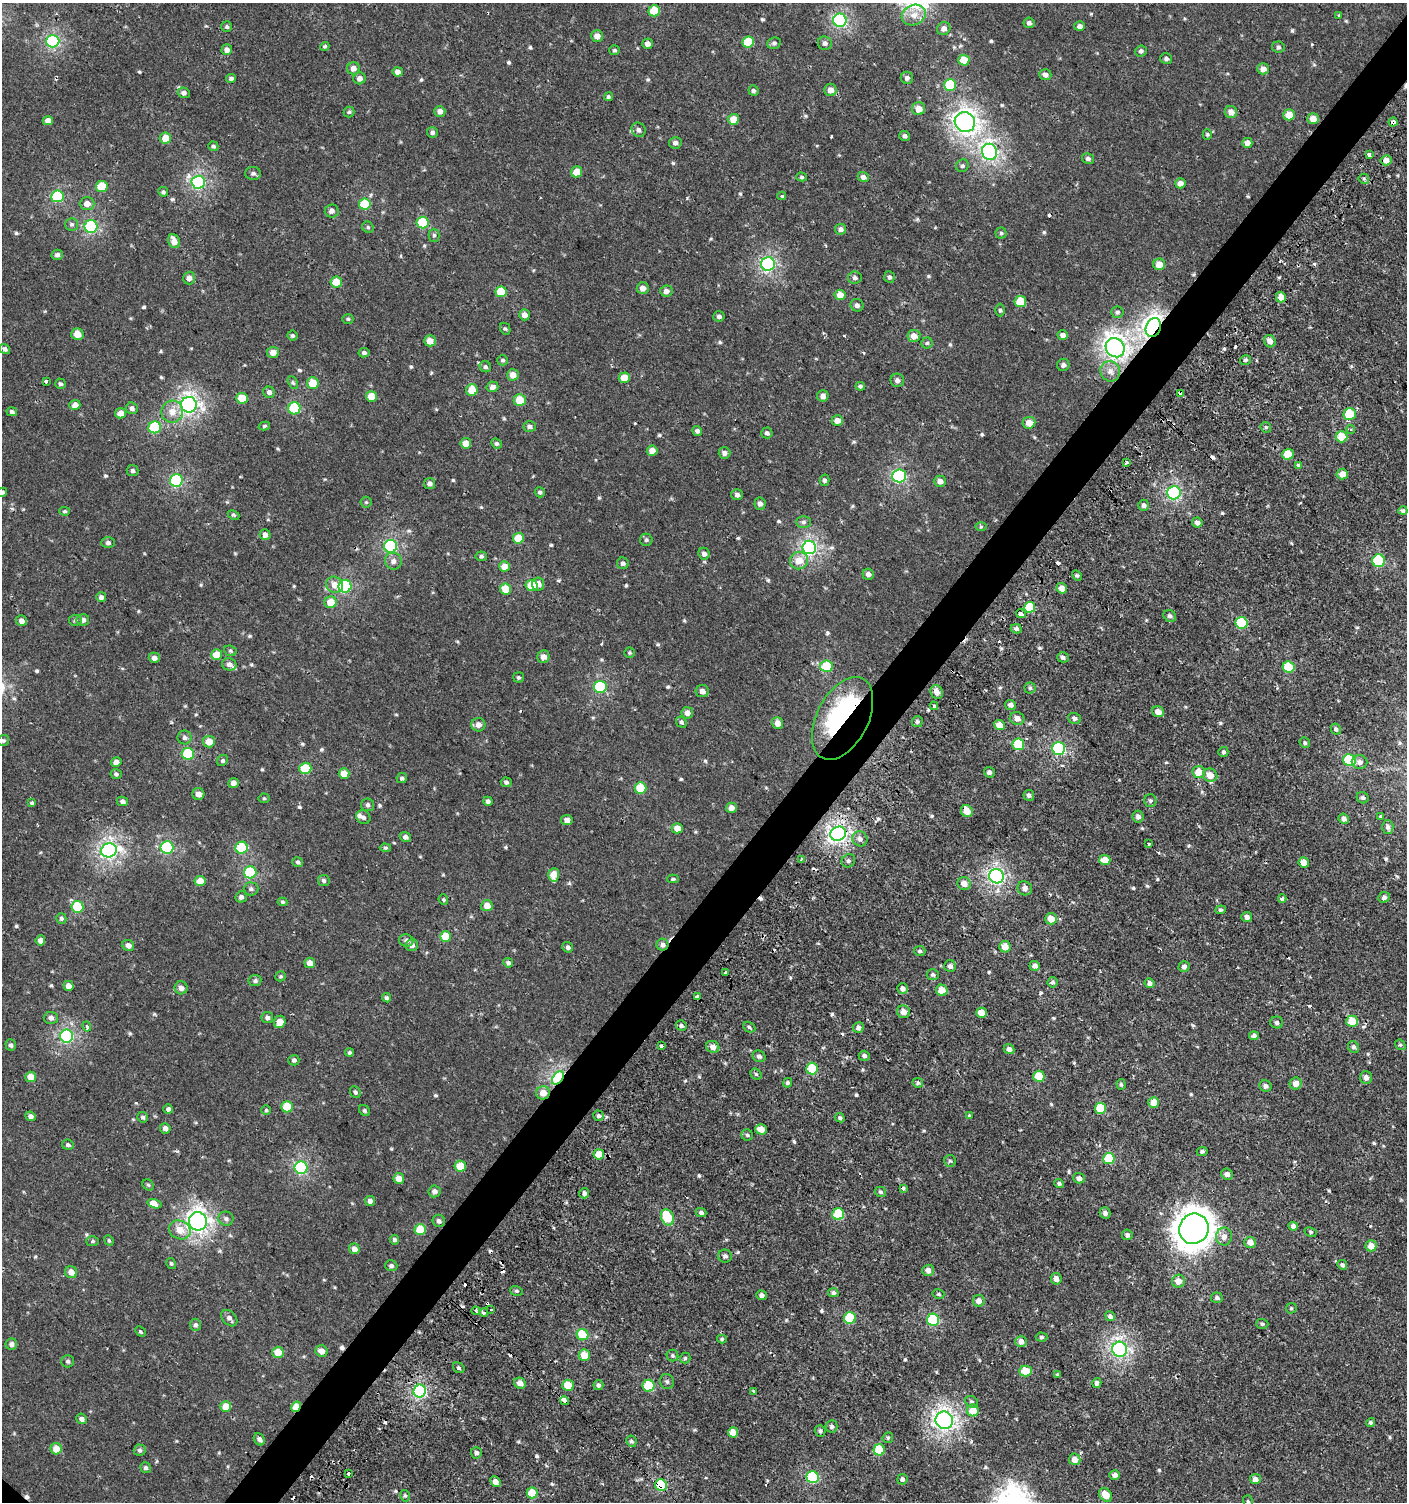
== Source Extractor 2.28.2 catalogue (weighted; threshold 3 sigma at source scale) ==
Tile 10 of 4 x 4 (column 2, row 3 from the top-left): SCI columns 1576-2980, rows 1539-3038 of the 6060 x 6037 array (HDU 1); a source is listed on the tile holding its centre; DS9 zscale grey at full resolution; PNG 1409 x 1504 px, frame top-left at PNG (2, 3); each listed source drawn as its Kron ellipse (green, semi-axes under 4 px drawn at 4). Shown black and unused: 4% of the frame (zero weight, under 2 of 3 exposures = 2% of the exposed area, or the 3 px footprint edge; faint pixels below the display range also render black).
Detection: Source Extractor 2.28.2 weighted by HDU 2 'WHT'; one run over the whole footprint, this tile lists its part. Background 6.77e-04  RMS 0.0025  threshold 0.0114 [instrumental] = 3 sigma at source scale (4.5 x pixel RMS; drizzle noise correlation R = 1.50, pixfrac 1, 0.0396/0.0396 arcsec/px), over >= 5 px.
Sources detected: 651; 1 inside a brighter object's white glare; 30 cosmic-ray / hot-pixel residue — neither listed nor drawn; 2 inside a brighter listed object's ellipse — not listed separately; of the other 618, all 500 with FLUX_AUTO >= 0.352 (the completeness limit of this list) listed and drawn (118 fainter detections not listed), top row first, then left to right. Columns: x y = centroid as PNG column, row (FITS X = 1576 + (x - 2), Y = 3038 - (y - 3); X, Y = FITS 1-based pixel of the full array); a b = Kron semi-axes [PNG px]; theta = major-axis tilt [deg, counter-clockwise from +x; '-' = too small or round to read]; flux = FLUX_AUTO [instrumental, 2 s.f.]
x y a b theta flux
654 11 6 5 - 9.3
914 15 12 10 27 2.5
1338 15 3 2 - 0.5
840 20 7 6 - 36
1029 23 5 5 - 0.73
1080 26 5 5 - 1.3
227 27 5 5 - 0.55
944 29 7 6 - 1.3
597 36 6 5 - 1.8
53 41 6 6 - 34
748 42 6 5 - 8.4
774 43 7 5 22 0.63
825 43 7 7 - 0.79
647 44 5 5 - 1.2
325 46 5 4 - 0.41
1278 47 6 5 - 0.53
227 50 5 5 - 1.2
615 50 5 5 - 0.41
1141 51 6 5 - 0.59
1166 59 6 5 - 0.63
964 60 5 5 - 5
353 68 6 6 - 1.5
1263 69 6 5 - 1.7
398 72 5 4 - 1.3
1045 75 6 5 - 1
231 78 5 4 - 0.57
360 78 6 6 - 1.2
907 78 6 6 - 0.8
950 85 6 6 - 12
830 90 6 6 - 1.7
754 91 5 5 - 0.62
184 93 6 5 - 0.86
608 97 4 4 - 0.4
919 109 6 6 - 2.4
440 111 5 5 - 1.2
349 112 5 5 - 0.4
1231 112 6 6 - 2
1289 115 5 5 - 4.1
733 119 6 5 - 3.7
1313 119 6 5 - 2.3
48 121 5 4 - 1.6
965 122 10 9 - 110
1393 122 4 4 - 1.4
639 130 7 6 - 0.85
432 132 5 5 - 0.68
1207 134 5 4 - 0.36
905 136 5 5 - 0.61
165 138 5 5 - 3.4
675 143 6 6 - 0.85
1247 143 5 5 - 1.6
213 146 5 4 - 0.41
990 152 8 7 - 62
1369 155 4 3 - 0.89
1088 159 6 5 - 0.72
1386 160 5 5 - 1.8
962 166 6 6 - 0.53
577 172 6 5 - 3.6
253 173 8 6 0 0.64
802 177 5 4 - 0.4
863 177 6 5 - 0.96
1364 179 5 5 - 0.42
198 182 7 6 - 37
1180 183 5 5 - 1.5
102 186 6 5 - 7.3
163 192 5 5 - 0.41
57 196 6 6 - 20
782 196 4 3 - 0.44
87 204 7 6 - 1.8
365 204 6 5 - 9.5
332 211 7 6 - 0.97
423 222 6 6 - 10
72 224 6 6 - 0.52
91 226 6 6 - 25
368 227 6 5 - 0.44
841 229 5 5 - 1
1001 233 5 5 - 0.42
434 235 6 5 - 0.46
174 241 7 5 -65 2.4
57 255 6 5 - 0.77
768 264 7 7 - 36
1159 264 6 6 - 2.6
890 277 6 5 - 0.62
189 278 6 6 - 1.4
855 278 7 6 - 0.69
336 282 6 5 - 4
643 288 6 6 - 1.4
666 291 6 5 - 1.3
501 292 6 5 - 7.9
840 295 5 5 - 2.9
1281 297 5 5 - 2.3
1020 302 6 5 - 5.8
857 305 7 6 - 0.75
1000 310 6 5 - 0.51
1117 312 6 5 - 0.57
524 315 5 5 - 1.5
719 316 5 5 - 0.62
348 319 5 4 - 0.37
1153 327 10 7 65 94
505 329 6 5 - 0.39
77 334 6 6 - 2.8
1063 335 5 4 - 1.2
292 336 5 5 - 0.45
914 336 6 6 - 2.3
430 341 6 5 - 2.4
1270 341 6 5 - 1.6
927 343 5 5 - 0.42
1115 348 10 9 - 110
5 349 6 4 -38 0.75
273 352 6 5 - 2.2
364 353 5 4 - 0.56
503 360 5 5 - 0.47
1246 360 5 5 - 0.48
1063 365 6 6 - 0.79
485 367 6 5 - 0.54
1110 371 10 10 - 1.8
513 375 6 5 - 2.1
624 378 5 5 - 4.1
897 380 7 6 - 0.94
46 381 3 3 - 0.92
293 383 7 4 -62 0.44
313 383 6 6 - 6
60 384 5 5 - 0.54
860 386 5 4 - 0.5
492 387 6 5 - 1.3
472 390 6 5 - 5.6
269 392 6 5 - 0.83
1181 393 4 3 - 1.2
371 396 5 5 - 3.9
823 396 6 5 - 1.1
242 398 6 5 - 5.8
520 400 6 6 - 4.9
75 405 5 5 - 1.8
189 405 8 7 - 73
132 408 6 5 - 0.86
294 408 6 6 - 14
12 412 5 4 - 0.62
172 412 11 11 - 2.8
120 413 5 5 - 2
1350 414 6 6 - 7.4
837 421 6 5 - 1.9
1029 423 6 6 - 2.7
264 426 6 4 17 0.37
530 426 6 5 - 0.73
155 427 6 6 - 17
1266 427 5 5 - 0.37
1351 429 4 4 - 0.55
697 431 5 4 - 0.67
767 433 5 5 - 0.65
1342 437 6 5 - 5.6
466 443 5 5 - 3.2
496 443 5 4 - 0.51
652 451 5 5 - 2.3
724 453 6 5 - 0.92
1288 454 5 5 - 5.7
1127 462 3 3 - 2.1
1298 465 4 3 - 0.88
133 471 6 5 - 0.58
1342 474 5 5 - 2.1
899 476 7 6 - 32
176 480 6 6 - 25
824 480 5 5 - 0.65
940 481 6 5 - 1.4
430 484 5 5 - 0.96
2 492 5 4 - 0.46
540 492 5 5 - 0.5
1174 493 6 6 - 40
737 495 6 5 - 0.85
366 502 5 5 - 0.35
760 504 6 5 - 0.93
1144 505 5 5 - 0.74
65 511 5 4 - 0.37
1403 511 4 4 - 0.48
233 515 6 4 -26 0.37
803 522 7 5 0 0.62
1197 522 5 5 - 1.1
981 527 6 4 1 0.35
265 535 5 5 - 1.3
518 538 5 5 - 6.2
646 540 6 6 - 0.48
108 543 6 5 - 0.66
390 546 6 6 - 31
809 547 7 7 - 45
704 554 6 5 - 0.95
481 556 6 5 - 0.55
393 561 8 8 - 1.3
799 561 9 8 - 3.5
1379 561 6 6 - 16
623 563 6 6 - 0.71
504 566 5 5 - 2.3
868 574 5 5 - 0.93
1077 576 6 4 -62 0.37
538 584 6 6 - 1.8
335 585 9 8 - 2.4
532 585 6 5 - 8.3
345 586 6 6 - 24
1062 588 5 5 - 2.1
506 589 5 5 - 4.8
101 597 5 5 - 0.79
330 602 6 6 - 3.6
1030 607 5 5 - 11
1021 613 5 3 - 8.9
1170 616 7 5 -33 0.67
75 620 6 5 - 0.45
83 620 6 5 - 1.1
22 621 5 5 - 1.2
1242 623 6 6 - 11
1016 629 5 4 - 0.74
230 651 6 5 - 0.39
629 653 5 5 - 0.4
217 655 5 5 - 4.6
543 657 6 6 - 1.6
1063 657 6 5 - 0.58
154 658 5 5 - 1.1
229 664 7 6 - 1
826 666 6 6 - 9.1
1289 667 6 5 - 9.5
519 677 5 5 - 0.42
600 687 6 6 - 20
1030 688 5 5 - 0.39
702 691 6 6 - 1.2
937 692 7 6 - 1.7
1010 705 5 5 - 0.82
934 706 4 3 - 0.54
1158 712 6 5 - 1.8
687 713 6 5 - 1.5
843 718 44 25 63 42
1017 718 7 6 - 1.6
1075 718 6 5 - 0.82
681 722 6 5 - 0.52
917 722 5 5 - 0.69
778 723 6 5 - 1.6
478 725 7 6 - 1.3
999 725 5 5 - 2.8
1336 729 6 5 - 0.48
185 737 7 7 - 0.69
3 741 6 5 - 0.41
209 742 6 5 - 3.3
1305 743 5 5 - 0.45
1018 744 6 6 - 9.6
1059 748 6 6 - 26
1223 752 5 5 - 0.49
188 754 6 6 - 15
222 760 6 5 - 0.48
1349 760 6 6 - 18
116 762 5 5 - 1.4
1360 762 8 7 - 0.9
305 768 6 5 - 10
989 772 5 5 - 0.74
1199 772 6 6 - 3.5
116 774 5 5 - 0.54
344 774 5 5 - 3.4
1210 775 7 6 - 2.9
402 778 5 5 - 0.5
506 782 5 5 - 0.64
233 783 5 5 - 1.3
640 788 6 5 - 8.3
198 794 6 6 - 1.4
1029 795 5 5 - 0.66
264 798 5 5 - 0.37
1363 798 6 5 - 0.51
122 801 5 4 - 0.77
488 801 4 4 - 0.65
1150 801 6 6 - 0.54
32 803 4 3 - 0.39
368 805 6 6 - 0.61
731 808 5 5 - 1.6
967 811 6 5 - 2.6
1381 816 3 3 - 0.36
363 817 7 6 - 0.72
1138 817 6 5 - 0.93
1344 819 5 5 - 1
567 820 6 5 - 1.3
1388 827 7 6 - 0.73
677 828 5 5 - 2.6
838 834 8 7 - 72
405 837 5 5 - 0.75
860 839 8 7 - 1.2
1149 844 3 3 - 1.7
167 847 6 6 - 23
242 848 6 6 - 12
385 848 6 4 -3 0.38
109 850 8 7 - 61
801 859 4 3 - 0.42
1105 860 5 5 - 3.5
848 861 7 6 - 0.53
298 862 5 5 - 0.5
1304 862 5 5 - 2.3
250 872 6 6 - 17
554 875 7 5 86 4.1
996 876 7 7 - 51
673 879 6 4 1 0.36
200 881 5 5 - 3.3
324 881 6 5 - 0.53
964 884 7 6 - 1.7
1025 888 7 7 - 1.1
251 889 7 6 - 0.59
241 897 6 5 - 0.79
1384 897 6 5 - 0.68
1282 899 4 3 - 1.1
443 900 5 4 - 0.36
282 902 5 4 - 0.35
487 906 5 5 - 2.6
77 907 6 6 - 13
1220 910 5 4 - 0.49
1247 917 5 5 - 1.1
61 918 5 5 - 0.48
1051 919 6 5 - 2.4
446 936 5 5 - 5.4
40 940 5 5 - 1.2
406 941 7 6 - 0.76
128 945 6 5 - 1.2
412 945 6 6 - 0.97
662 945 6 6 - 0.96
568 947 5 5 - 0.56
1005 947 6 5 - 3.1
920 951 6 5 - 0.48
310 963 5 5 - 2
508 963 5 4 - 0.63
950 966 6 6 - 0.81
1035 966 5 5 - 1.1
1184 967 5 5 - 0.82
726 973 3 3 - 2
933 975 6 5 - 0.57
281 976 5 5 - 0.36
255 981 6 5 - 0.54
1053 982 5 5 - 0.59
1150 983 5 4 - 1.1
69 986 5 5 - 1.5
181 988 6 6 - 1.3
903 989 5 5 - 1
942 990 6 5 - 3.2
697 996 4 3 - 2.4
386 998 5 4 - 0.5
903 1012 6 6 - 1.8
981 1013 5 5 - 3.5
51 1018 7 6 - 0.98
267 1018 6 5 - 0.78
1352 1021 6 5 - 5.1
280 1022 6 5 - 2.3
1277 1022 6 6 - 0.69
87 1026 5 3 - 1.5
681 1026 5 5 - 0.71
749 1027 6 5 - 0.45
858 1028 5 5 - 0.91
66 1036 6 6 - 35
1254 1036 5 4 - 0.72
11 1045 6 5 - 0.56
1400 1045 5 5 - 0.4
661 1046 3 3 - 1.9
713 1047 7 6 - 1.6
1354 1047 6 5 - 0.72
1009 1049 5 5 - 0.98
349 1052 4 4 - 0.43
759 1056 7 5 -28 0.74
864 1056 5 5 - 0.61
294 1060 5 5 - 0.7
812 1068 6 6 - 8
756 1074 6 5 - 0.37
1039 1076 5 5 - 7.3
31 1077 5 5 - 2.9
558 1078 7 5 53 37
1366 1078 6 6 - 1.1
787 1083 5 4 - 0.42
918 1083 5 4 - 0.45
1296 1083 6 6 - 1.7
1121 1084 5 4 - 0.46
1265 1086 6 5 - 0.82
355 1092 6 5 - 0.53
543 1093 7 6 - 2.4
1154 1102 5 5 - 3.1
287 1107 5 5 - 6.8
1100 1108 6 5 - 7.4
168 1109 5 5 - 0.7
266 1110 5 4 - 0.38
364 1110 6 5 - 0.42
30 1116 5 4 - 0.97
598 1116 5 5 - 0.7
969 1116 3 3 - 0.73
143 1117 5 5 - 0.48
840 1118 5 4 - 0.5
165 1128 5 5 - 1.1
761 1129 5 5 - 2.4
747 1135 6 5 - 0.4
68 1145 6 5 - 0.54
1202 1151 5 4 - 0.49
599 1154 5 5 - 4.5
1109 1158 6 5 - 11
950 1161 6 6 - 0.45
460 1166 5 5 - 4.7
301 1168 6 6 - 29
1227 1174 6 5 - 1
399 1178 5 5 - 2.2
1079 1178 6 5 - 1.2
1059 1183 5 4 - 0.51
148 1185 6 5 - 0.41
903 1188 4 3 - 1
434 1191 6 6 - 1.1
880 1192 6 5 - 0.48
584 1193 5 5 - 0.68
370 1201 5 5 - 0.82
154 1204 7 4 -15 4.2
701 1213 5 4 - 0.74
1105 1213 6 5 - 0.86
838 1214 6 6 - 12
667 1217 8 6 -67 10
226 1219 7 7 - 0.72
198 1221 9 9 - 90
439 1221 6 6 - 0.79
1293 1226 5 4 - 0.82
420 1229 5 5 - 7.1
1194 1229 15 14 - 330
180 1230 11 9 -24 3.1
1311 1232 6 4 -28 0.39
1127 1235 5 5 - 0.64
1224 1236 9 8 - 1.6
109 1240 5 4 - 0.36
394 1240 5 4 - 0.6
92 1241 6 5 - 0.41
1250 1242 6 5 - 1.8
1371 1246 5 5 - 3.2
354 1249 5 5 - 1.5
725 1256 7 6 - 0.72
171 1263 5 4 - 0.4
1342 1265 5 4 - 0.65
391 1266 6 5 - 0.59
928 1270 6 5 - 1.5
71 1272 6 6 - 2
1056 1279 5 5 - 1.6
1178 1281 6 6 - 2.3
516 1291 6 4 -19 0.42
833 1293 5 4 - 0.61
938 1294 6 4 -14 0.36
761 1295 5 4 - 0.91
1217 1298 6 5 - 0.61
979 1301 6 6 - 1.4
1291 1308 5 5 - 0.37
491 1309 3 3 - 0.87
476 1311 4 3 - 0.52
484 1312 4 3 - 0.69
1110 1316 5 4 - 0.75
229 1318 9 6 -48 0.97
850 1318 6 6 - 10
933 1320 6 6 - 17
1262 1324 6 5 - 0.43
195 1325 6 5 - 0.62
140 1331 6 4 -44 0.44
582 1335 6 5 - 7.5
1041 1337 6 4 -2 0.4
722 1339 5 4 - 0.37
1021 1341 6 5 - 1.5
11 1344 6 5 - 0.78
1120 1349 7 7 - 58
322 1351 6 5 - 2
278 1352 5 5 - 4
584 1355 6 5 - 3.7
672 1356 6 6 - 0.45
685 1358 5 5 - 0.41
68 1361 6 6 - 0.53
459 1368 6 5 - 0.41
1025 1371 6 5 - 4.6
1058 1375 4 3 - 0.38
667 1381 7 6 - 0.58
520 1383 6 5 - 1.5
1097 1383 5 4 - 0.76
568 1385 6 5 - 4.9
598 1385 5 5 - 0.6
648 1386 6 6 - 12
420 1391 6 6 - 42
754 1391 3 3 - 0.47
564 1401 4 3 - 6.7
972 1402 7 5 -33 0.55
226 1406 5 5 - 4
296 1407 6 4 59 5.1
973 1410 6 6 - 4.1
82 1419 5 5 - 0.86
944 1420 9 8 - 83
1371 1422 5 4 - 0.43
832 1426 6 6 - 0.6
820 1431 6 5 - 0.51
733 1432 5 5 - 3.2
888 1438 5 5 - 0.37
259 1439 6 5 - 0.83
631 1441 6 5 - 0.54
56 1449 5 5 - 3.8
140 1450 6 5 - 0.59
879 1450 5 5 - 8.6
476 1453 5 5 - 0.78
1075 1459 6 5 - 2.5
145 1468 5 5 - 0.62
348 1473 3 3 - 1.4
1115 1475 5 5 - 1
813 1477 6 6 - 17
902 1479 5 5 - 0.6
1255 1479 5 5 - 1.2
495 1482 6 4 -46 1.5
661 1485 6 5 - 15
532 1493 5 5 - 6.1
1106 1495 7 5 -50 3.8
405 1496 6 4 -75 0.43
1248 1502 6 5 - 0.42
Overlapping masked pixels (flux is a lower limit): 15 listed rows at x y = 1393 122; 990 152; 1153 327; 1115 348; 1181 393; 1021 613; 843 718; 838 834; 662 945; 1352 1021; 558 1078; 543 1093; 564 1401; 296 1407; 661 1485
Isophote crosses this tile's border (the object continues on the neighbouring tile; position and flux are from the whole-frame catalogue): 2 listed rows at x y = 2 492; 1248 1502